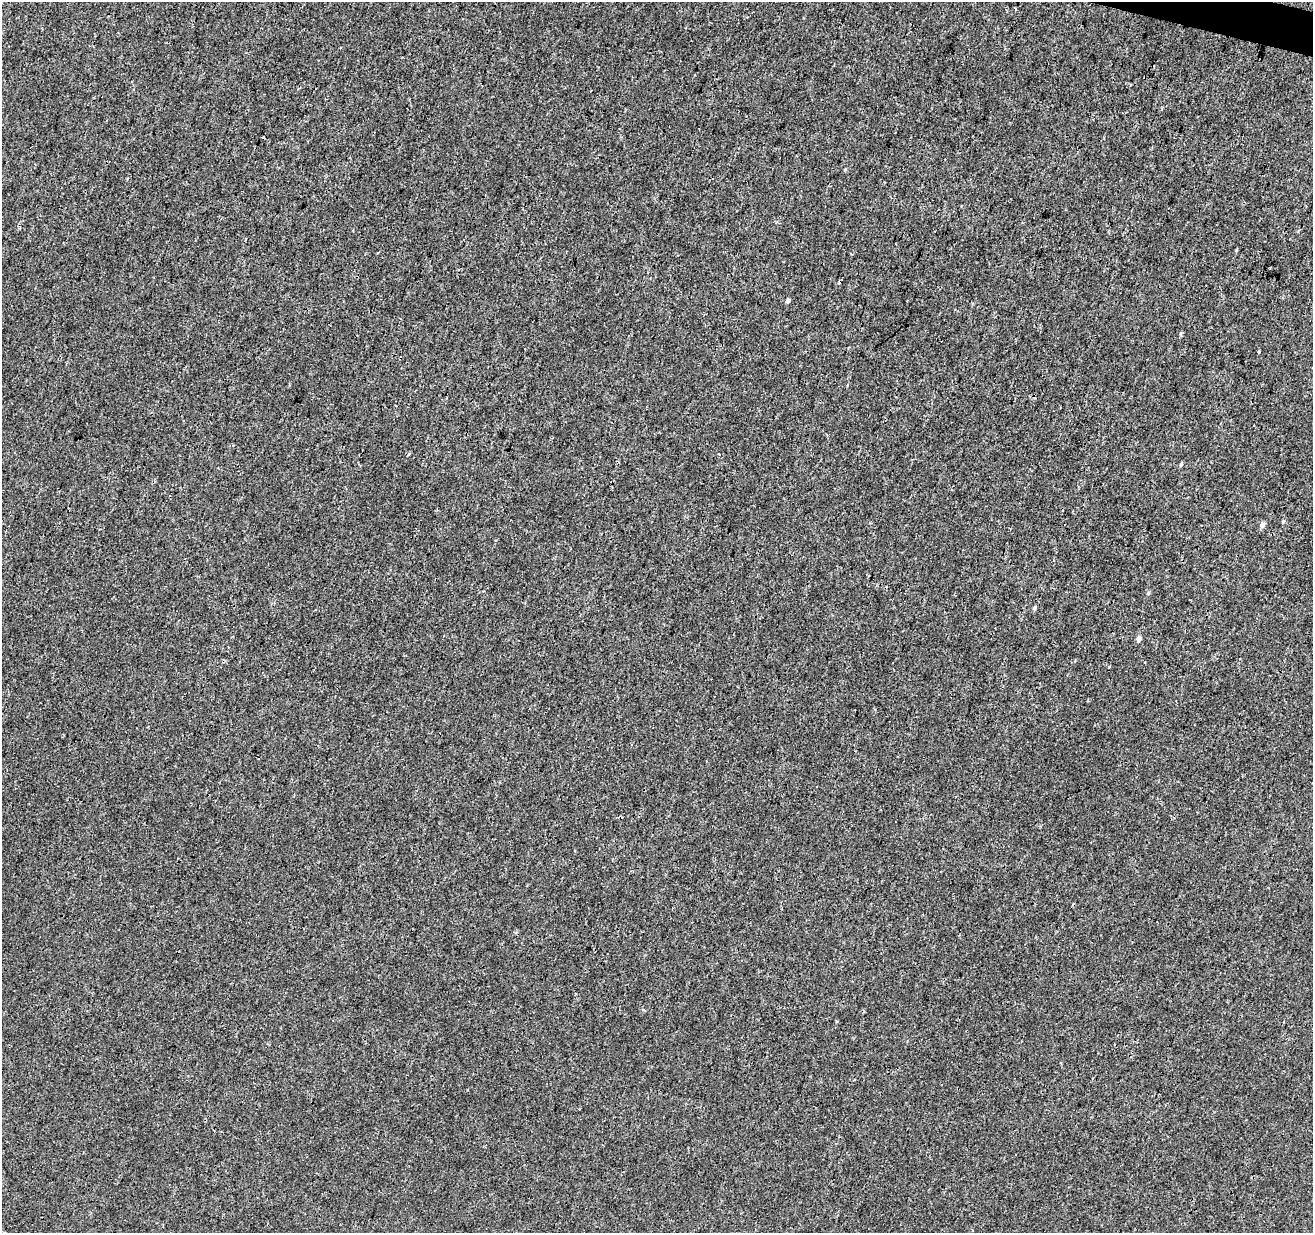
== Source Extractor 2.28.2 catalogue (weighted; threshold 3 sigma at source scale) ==
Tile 10 of 4 x 4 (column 2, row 3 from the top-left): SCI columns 1320-2630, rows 1513-2743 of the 5253 x 5424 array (HDU 1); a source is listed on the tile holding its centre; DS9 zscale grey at full resolution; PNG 1315 x 1235 px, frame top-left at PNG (2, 2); no overlay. Shown black and unused: <1% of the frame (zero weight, under 3 of 4 exposures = <1% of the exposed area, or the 3 px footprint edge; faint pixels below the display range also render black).
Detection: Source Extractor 2.28.2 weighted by HDU 2 'WHT'; one run over the whole footprint, this tile lists its part. Background -9.72e-05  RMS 0.0016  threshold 0.00738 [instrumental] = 3 sigma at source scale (4.5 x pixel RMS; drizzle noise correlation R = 1.50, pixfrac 1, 0.0396/0.0396 arcsec/px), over >= 5 px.
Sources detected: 10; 1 cosmic-ray / hot-pixel residue — not listed; the other 9 listed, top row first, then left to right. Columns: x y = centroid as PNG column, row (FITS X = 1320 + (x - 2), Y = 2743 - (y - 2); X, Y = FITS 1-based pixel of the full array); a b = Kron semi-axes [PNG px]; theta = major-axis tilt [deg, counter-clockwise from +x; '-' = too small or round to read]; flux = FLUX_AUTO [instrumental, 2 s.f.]
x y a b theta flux
712 179 3 3 - 0.36
788 301 5 4 - 0.4
1180 334 6 4 -90 0.23
1181 464 5 4 - 0.21
1283 521 5 4 - 0.22
1262 525 5 5 - 0.83
1148 593 6 4 88 0.2
1034 608 6 4 49 0.28
1139 638 5 4 - 0.8